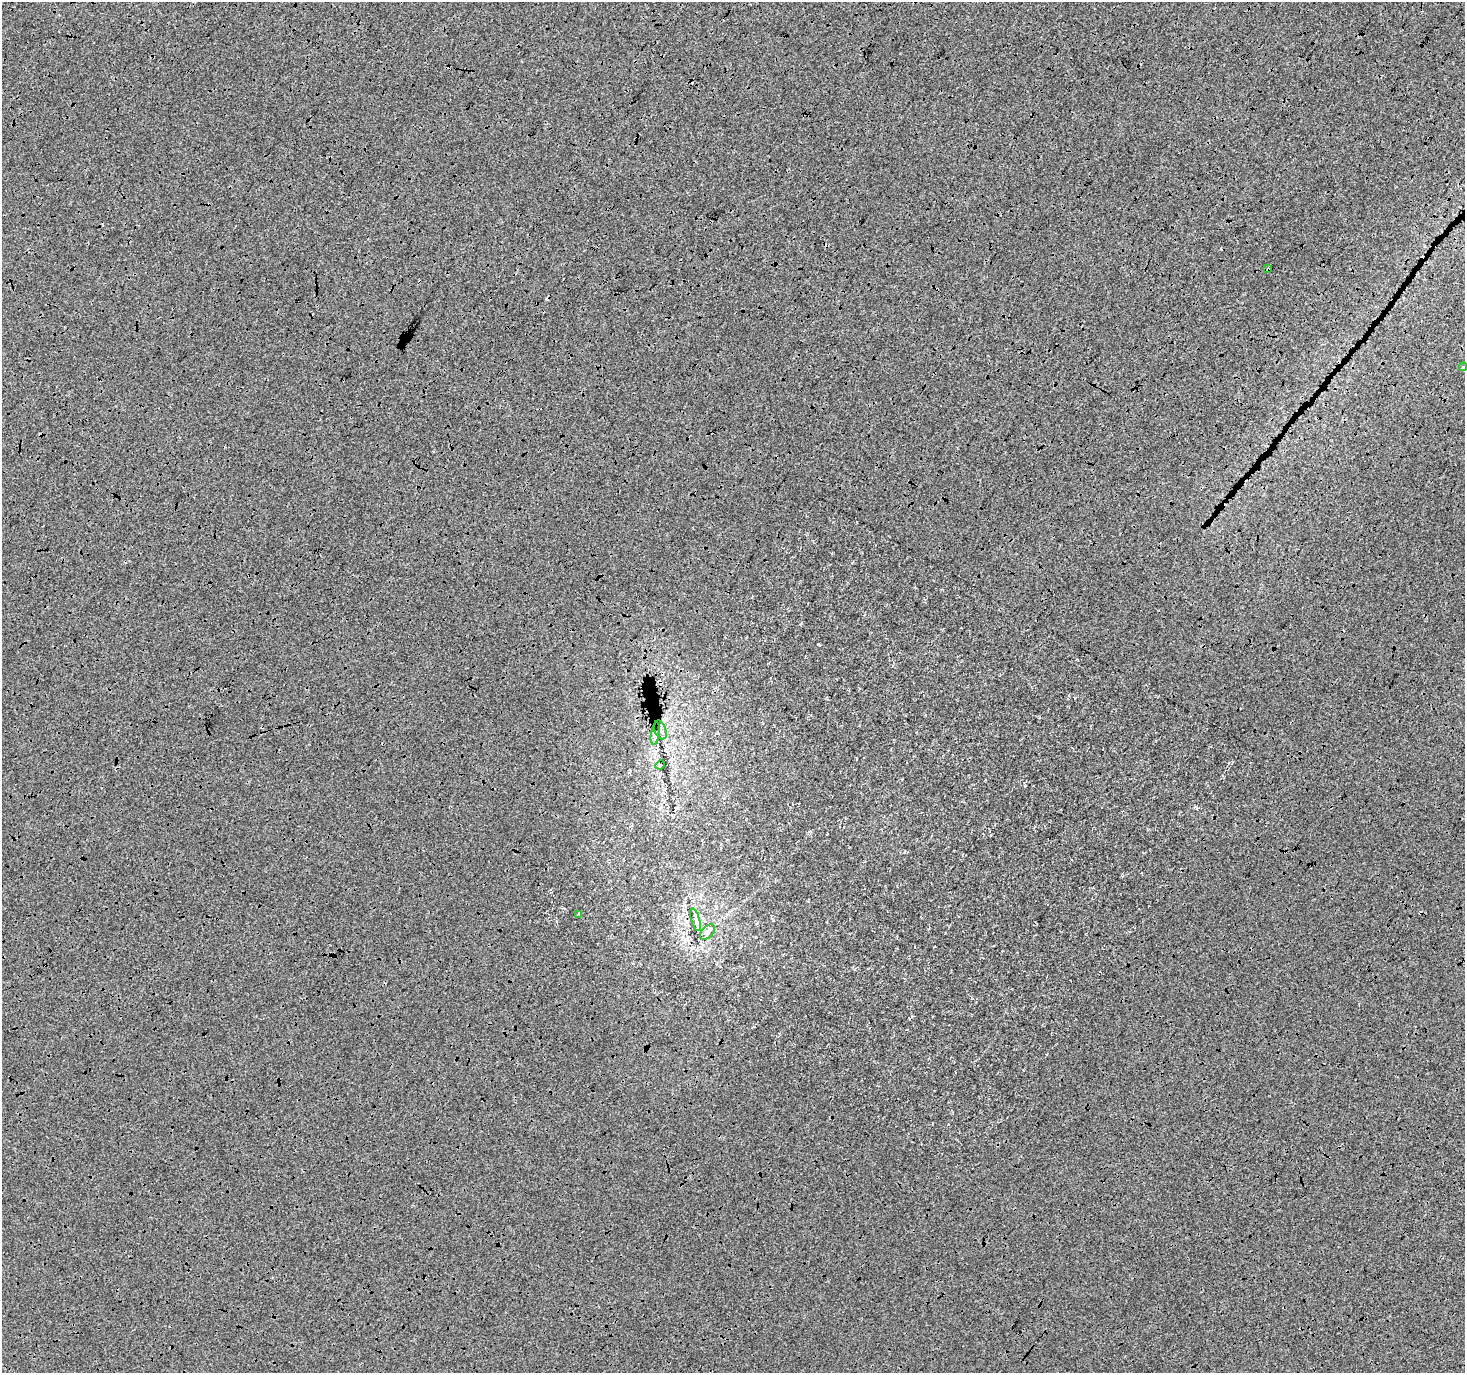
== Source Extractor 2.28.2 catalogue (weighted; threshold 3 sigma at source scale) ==
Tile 10 of 4 x 4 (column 2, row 3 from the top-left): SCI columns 1465-2927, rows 1566-2936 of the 5863 x 5938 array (HDU 1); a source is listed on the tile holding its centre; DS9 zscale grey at full resolution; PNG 1467 x 1375 px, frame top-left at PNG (2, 2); each listed source drawn as its Kron ellipse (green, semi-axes under 4 px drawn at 4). Shown black and unused: <1% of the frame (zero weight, under 3 of 4 exposures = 2% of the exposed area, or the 3 px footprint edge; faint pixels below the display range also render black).
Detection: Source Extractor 2.28.2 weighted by HDU 2 'WHT'; one run over the whole footprint, this tile lists its part. Background -7.66e-04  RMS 0.0064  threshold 0.0289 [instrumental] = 3 sigma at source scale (4.5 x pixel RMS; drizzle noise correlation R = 1.50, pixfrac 1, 0.0396/0.0396 arcsec/px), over >= 5 px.
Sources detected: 12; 4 cosmic-ray / hot-pixel residue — neither listed nor drawn; the other 8 listed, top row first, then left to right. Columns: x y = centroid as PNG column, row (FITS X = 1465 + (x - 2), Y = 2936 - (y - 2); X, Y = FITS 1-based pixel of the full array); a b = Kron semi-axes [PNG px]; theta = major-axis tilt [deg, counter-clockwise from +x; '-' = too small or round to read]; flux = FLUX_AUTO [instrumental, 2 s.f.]
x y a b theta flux
1268 269 3 3 - 1.1
1463 367 4 3 - 0.83
660 730 10 5 -70 2.2
655 734 11 3 80 1.4
660 765 5 4 - 0.63
578 914 3 3 - 0.44
696 920 11 3 -75 2.2
707 932 9 5 46 2.4
Overlapping masked pixels (flux is a lower limit): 2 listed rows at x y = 1268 269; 655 734